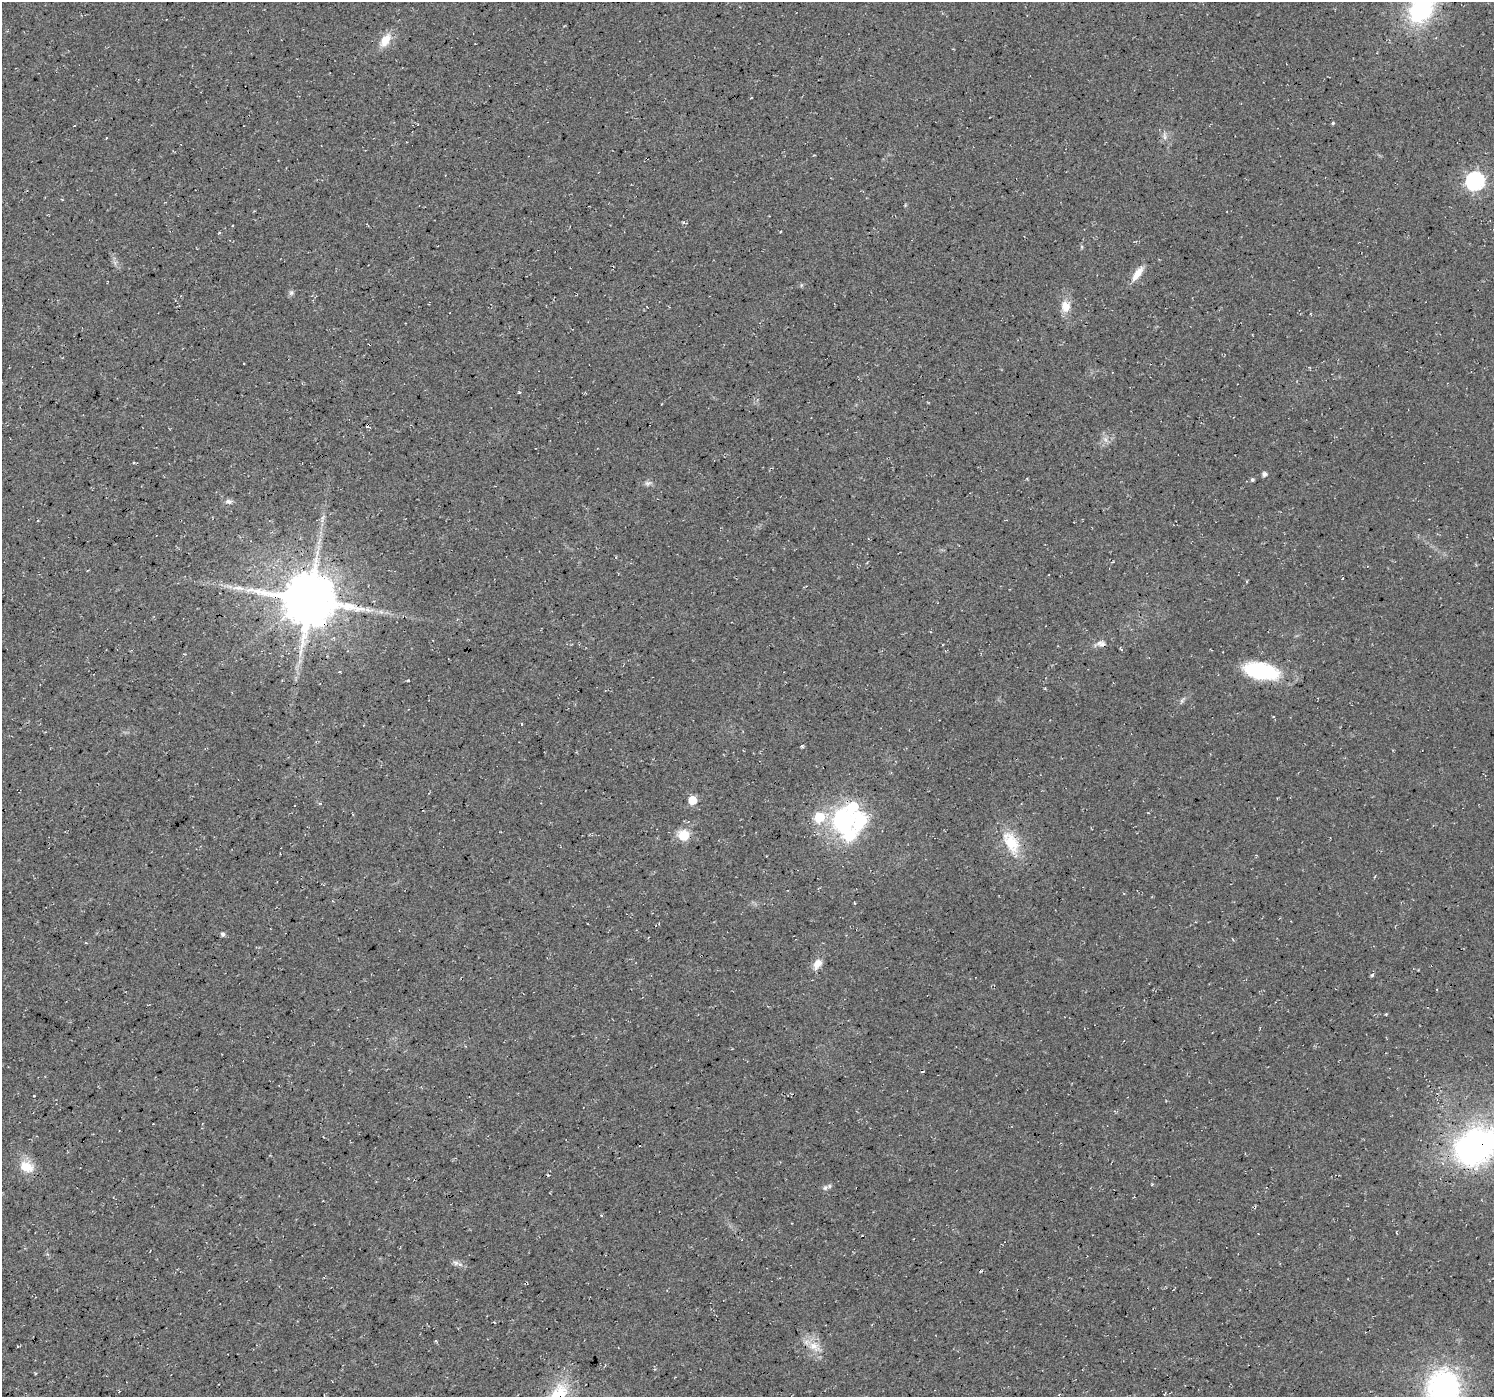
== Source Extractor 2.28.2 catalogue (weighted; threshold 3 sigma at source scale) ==
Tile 7 of 4 x 4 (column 3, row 2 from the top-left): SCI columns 2989-4480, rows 2989-4383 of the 5972 x 5912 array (HDU 1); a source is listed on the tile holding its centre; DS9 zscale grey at full resolution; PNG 1496 x 1399 px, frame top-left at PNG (2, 2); no overlay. Shown black and unused: <1% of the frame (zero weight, under 3 of 4 exposures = <1% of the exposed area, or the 3 px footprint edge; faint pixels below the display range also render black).
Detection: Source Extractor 2.28.2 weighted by HDU 2 'WHT'; one run over the whole footprint, this tile lists its part. Background 0.0202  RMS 0.0055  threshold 0.0249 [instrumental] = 3 sigma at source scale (4.5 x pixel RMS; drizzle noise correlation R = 1.50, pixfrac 1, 0.0396/0.0396 arcsec/px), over >= 5 px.
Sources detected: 45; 3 cosmic-ray / hot-pixel residue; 1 long thin detection or spike segment (spike, bleed or trail) — not listed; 3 inside a brighter listed object's ellipse — not listed separately; the other 38 listed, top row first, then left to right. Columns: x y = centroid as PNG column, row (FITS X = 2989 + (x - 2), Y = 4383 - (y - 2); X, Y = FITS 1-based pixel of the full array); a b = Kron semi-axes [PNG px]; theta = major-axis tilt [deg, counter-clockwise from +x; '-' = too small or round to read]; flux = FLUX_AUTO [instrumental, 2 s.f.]
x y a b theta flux
1421 10 29 21 47 62
385 40 19 10 56 8
1333 123 4 4 - 0.67
1165 136 11 4 -79 1.6
1475 181 8 7 - 180
1137 274 19 7 55 6.6
291 293 7 5 -86 1.2
1065 306 13 11 -82 6.8
1105 439 7 5 -45 1.7
134 462 3 3 - 0.57
1264 474 4 4 - 2.2
1252 480 4 4 - 1
648 483 10 6 17 1.7
228 501 10 6 -10 1.9
1343 578 3 2 - 0.47
309 600 16 15 - 3100
368 610 9 5 -37 2.1
1101 644 13 8 -10 2.9
1261 671 35 16 -11 44
339 672 4 2 - 0.54
522 724 4 2 - 0.44
802 746 5 3 - 0.68
692 800 5 5 - 17
842 820 29 26 70 60
861 820 8 7 - 61
684 835 10 9 - 12
1011 842 34 18 -62 18
223 934 5 4 - 1.6
817 964 13 9 58 5
1372 975 5 5 - 0.89
1386 1014 4 3 - 0.49
1476 1146 46 31 31 160
27 1167 20 14 -17 9.6
825 1188 8 6 73 1.4
601 1215 4 3 - 0.58
456 1263 11 6 -15 2.1
814 1346 17 12 -28 7.9
1443 1388 31 28 88 120
Overlapping masked pixels (flux is a lower limit): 3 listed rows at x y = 309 600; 1101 644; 1476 1146
Isophote crosses this tile's border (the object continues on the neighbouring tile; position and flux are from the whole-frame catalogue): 3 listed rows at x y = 1421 10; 1476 1146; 1443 1388
Unlisted compact peaks at least as high as the median listed source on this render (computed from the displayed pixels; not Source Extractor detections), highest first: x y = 408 680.